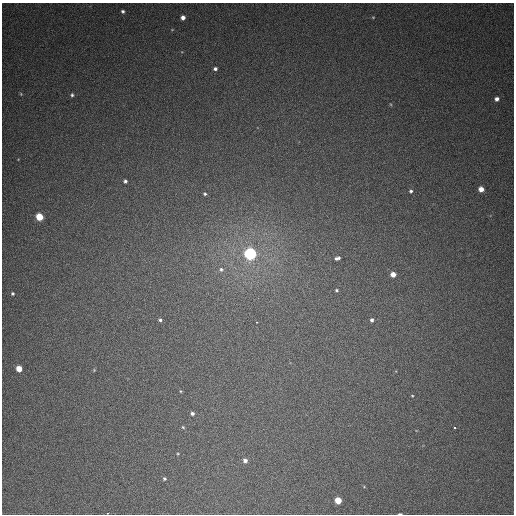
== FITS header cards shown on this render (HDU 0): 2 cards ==
NAXIS1  =                  512
NAXIS2  =                  512

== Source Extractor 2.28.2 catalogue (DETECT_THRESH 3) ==
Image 512 x 512 px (HDU 0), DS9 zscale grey, 1 PNG px = 1 image px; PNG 516 x 516 px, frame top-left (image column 1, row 512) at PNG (2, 3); no overlay
Background 391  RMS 9.9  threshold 29.8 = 3 sigma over >= 5 px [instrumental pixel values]
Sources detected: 36; all 36 listed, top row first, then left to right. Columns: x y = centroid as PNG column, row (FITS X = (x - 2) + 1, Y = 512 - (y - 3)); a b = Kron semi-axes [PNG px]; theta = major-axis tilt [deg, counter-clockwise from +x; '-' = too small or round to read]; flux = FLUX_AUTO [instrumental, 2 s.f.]
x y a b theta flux
123 11 4 3 - 1400
183 17 4 4 - 3400
373 17 5 3 - 560
172 30 4 3 - 460
215 69 4 3 - 1800
21 94 4 3 - 560
72 95 4 4 - 1100
497 99 5 5 - 2700
125 181 4 4 - 1400
481 189 5 4 - 5500
411 191 5 5 - 1300
205 194 4 4 - 1000
39 217 5 5 - 23000
250 254 5 5 - 200000
337 258 6 3 16 2000
221 269 7 6 - 2100
393 274 4 4 - 5800
336 290 4 3 - 940
13 294 4 4 - 1000
160 320 5 4 - 1300
372 320 5 4 - 1600
257 322 3 2 - 11000
19 369 5 4 - 10000
94 370 4 4 - 590
180 391 5 3 - 610
412 396 3 3 - 540
192 413 5 4 - 1700
183 427 5 4 - 740
454 428 3 3 - 6700
178 454 4 3 - 500
245 460 5 5 - 2900
164 479 4 4 - 1100
364 487 5 3 - 550
338 500 5 5 - 14000
107 513 2 2 - 5100
400 514 4 2 - 800
At the frame edge (FLAGS 8, measured only in part): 2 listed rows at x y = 107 513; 400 514